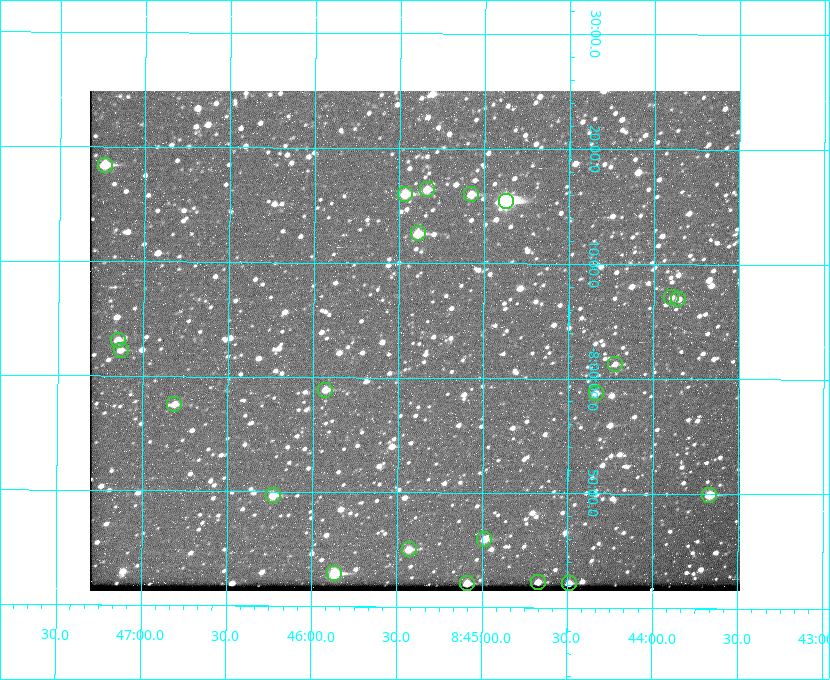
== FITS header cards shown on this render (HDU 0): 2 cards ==
NAXIS1  =                  650 / Width of table row in bytes
NAXIS2  =                  500 / Number of rows in table

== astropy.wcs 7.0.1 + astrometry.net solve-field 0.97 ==
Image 650 x 500 px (HDU 0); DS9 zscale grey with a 90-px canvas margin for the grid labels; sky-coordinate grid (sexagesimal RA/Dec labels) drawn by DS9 from the SOLVED WCS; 22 Tycho-2 reference stars matched to detected sources circled (green)
Header WCS: none
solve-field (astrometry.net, Tycho-2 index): SOLVED blind (the file carries no WCS)
Solved WCS: RA---TAN-SIP/DEC--TAN-SIP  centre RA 08:45:24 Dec -08:03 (131.35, -8.05 deg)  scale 5.24 arcsec/px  FOV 56.8' x 43.6'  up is +180 deg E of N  parity flipped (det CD > 0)
(file carries no celestial WCS; the grid is the blind solution)
Tycho-2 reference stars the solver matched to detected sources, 22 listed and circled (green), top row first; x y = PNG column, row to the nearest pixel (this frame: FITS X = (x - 90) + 1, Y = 500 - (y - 91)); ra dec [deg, ICRS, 3 dp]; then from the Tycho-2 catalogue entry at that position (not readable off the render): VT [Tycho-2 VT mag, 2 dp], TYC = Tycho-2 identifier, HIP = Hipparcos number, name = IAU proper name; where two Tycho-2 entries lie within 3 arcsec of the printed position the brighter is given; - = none
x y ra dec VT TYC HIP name
105 165 131.808 -8.307 9.64 5442-1713-1 - -
427 189 131.335 -8.274 10.98 5442-594-1 - -
405 194 131.367 -8.267 10.01 5442-454-1 - -
471 194 131.270 -8.267 10.78 5442-693-1 - -
506 201 131.219 -8.257 7.68 5442-1112-1 42924 -
418 233 131.348 -8.210 9.85 5442-617-1 - -
671 297 130.974 -8.119 12.03 5442-588-1 - -
678 299 130.964 -8.116 12.42 5442-381-1 - -
118 340 131.787 -8.052 11.26 5442-527-1 - -
121 350 131.783 -8.038 11.46 5442-45-1 - -
615 364 131.057 -8.021 12.20 5442-277-1 - -
325 390 131.481 -7.982 10.84 5442-1444-1 - -
596 393 131.085 -7.979 12.05 5442-273-1 - -
174 404 131.703 -7.959 11.45 5442-1027-1 - -
273 495 131.557 -7.828 10.76 5442-1179-1 - -
709 495 130.917 -7.832 10.58 5442-498-1 - -
484 539 131.247 -7.766 11.19 5442-426-1 - -
409 549 131.357 -7.750 10.86 5442-458-1 - -
334 573 131.466 -7.715 9.32 5442-1286-1 43006 -
538 582 131.168 -7.704 11.38 5442-657-1 - -
467 583 131.272 -7.701 10.67 5442-1279-1 - -
569 583 131.122 -7.702 11.05 5442-69-1 - -